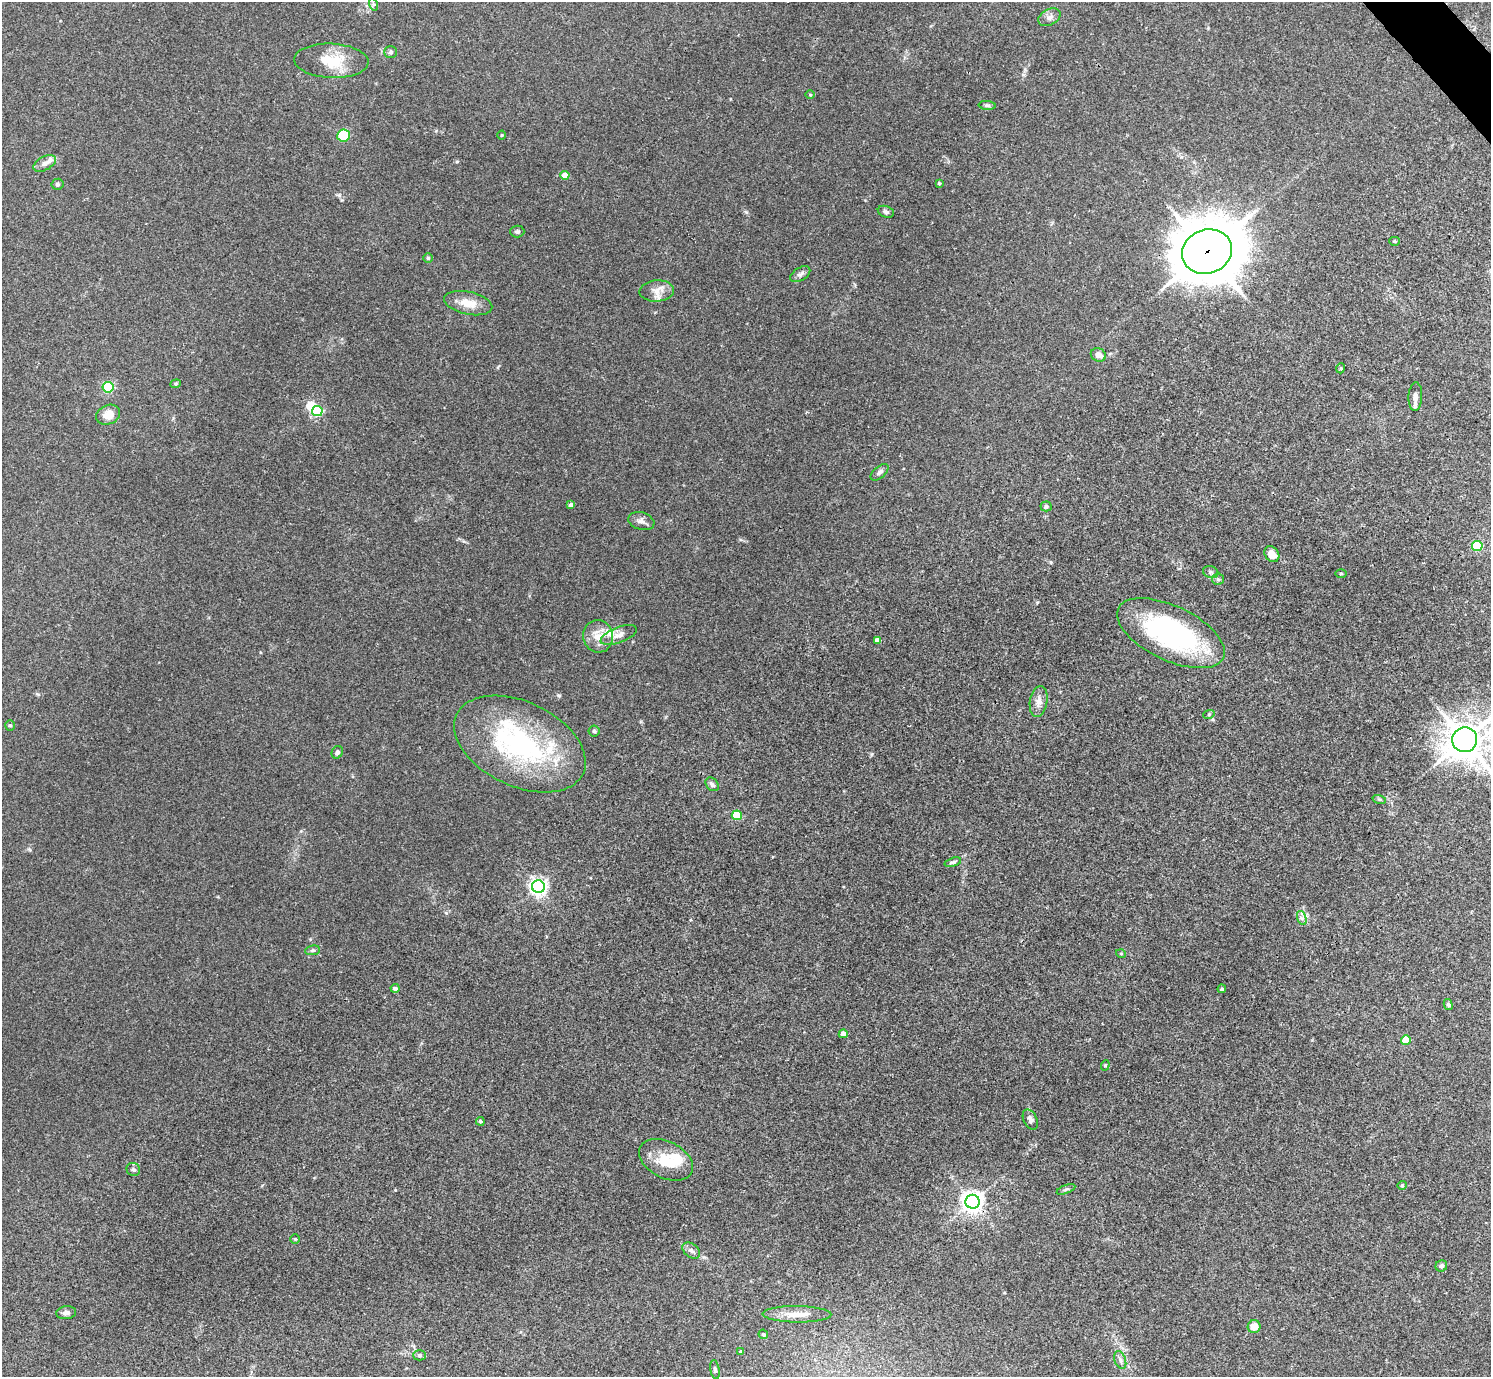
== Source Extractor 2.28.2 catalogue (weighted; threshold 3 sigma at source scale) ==
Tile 10 of 4 x 4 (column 2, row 3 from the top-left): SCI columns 1495-2983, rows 1676-3050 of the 5963 x 5961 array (HDU 1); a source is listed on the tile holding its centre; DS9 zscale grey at full resolution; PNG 1493 x 1379 px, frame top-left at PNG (2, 2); each listed source drawn as its Kron ellipse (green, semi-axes under 4 px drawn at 4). Shown black and unused: <1% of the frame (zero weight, under 3 of 4 exposures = <1% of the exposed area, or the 3 px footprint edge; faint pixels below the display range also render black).
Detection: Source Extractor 2.28.2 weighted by HDU 2 'WHT'; one run over the whole footprint, this tile lists its part. Background 0.0451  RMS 0.0048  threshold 0.0217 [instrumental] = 3 sigma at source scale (4.5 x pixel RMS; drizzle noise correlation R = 1.50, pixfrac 1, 0.05/0.05 arcsec/px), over >= 5 px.
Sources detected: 86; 3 inside a brighter object's white glare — neither listed nor drawn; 4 inside a brighter listed object's ellipse — not listed separately; the other 79 listed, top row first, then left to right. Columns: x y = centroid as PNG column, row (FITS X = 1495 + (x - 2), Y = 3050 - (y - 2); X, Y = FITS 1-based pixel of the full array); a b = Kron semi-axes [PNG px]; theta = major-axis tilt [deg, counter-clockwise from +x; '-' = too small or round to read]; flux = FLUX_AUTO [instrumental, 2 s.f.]
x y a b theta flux
373 4 6 4 -71 0.74
1049 17 12 8 28 2.3
390 52 6 5 - 0.82
331 61 37 17 -3 15
810 95 5 3 - 0.43
987 105 8 4 -6 0.88
344 135 6 6 - 16
502 135 4 4 - 0.49
45 163 12 6 28 2.5
565 175 4 4 - 7.6
939 183 3 3 - 0.61
57 184 6 5 - 1
886 212 8 5 -19 1.2
517 232 7 6 - 1
1394 241 5 4 - 0.62
1207 252 25 22 20 2300
428 258 5 5 - 0.61
800 274 11 6 31 1.7
657 291 17 10 3 4.4
468 303 24 11 -12 7.1
1098 355 8 6 -25 3
1341 368 5 3 - 0.46
176 384 5 4 - 0.61
108 387 5 5 - 47
1415 397 14 7 87 2.5
317 411 5 5 - 41
108 415 12 9 24 5.5
880 472 11 5 42 1.6
571 505 4 4 - 2.5
1046 506 5 5 - 1.1
641 521 13 8 -17 2.4
1477 546 5 5 - 36
1272 554 8 6 -51 4.8
1211 572 8 6 -20 1.2
1341 574 5 3 - 0.53
1218 579 6 5 - 1
1171 633 58 27 -25 84
619 635 19 7 21 3.5
598 636 16 15 - 7.3
877 640 4 4 - 1.9
1039 701 15 8 81 3.6
1209 714 6 3 19 0.56
10 725 5 4 - 0.75
594 731 5 5 - 0.89
1465 740 12 12 - 1000
520 744 70 42 -25 82
337 752 6 5 - 1.1
712 784 8 5 -49 1.4
1379 799 7 4 -18 0.74
737 815 5 5 - 24
953 862 8 4 17 1.1
538 887 6 6 - 180
1302 918 7 4 -71 1.2
313 950 7 5 6 0.91
1121 954 5 3 - 0.4
395 988 4 4 - 1.7
1222 989 4 4 - 0.74
1448 1004 5 4 - 0.81
843 1034 4 4 - 3.5
1406 1040 5 4 - 9.9
1105 1065 5 4 - 0.58
1030 1119 11 6 -62 1.9
480 1121 4 4 - 0.75
666 1160 29 18 -27 14
133 1169 7 6 - 1.1
1402 1185 4 4 - 0.5
1066 1189 10 4 22 0.94
972 1202 7 7 - 320
295 1239 4 4 - 0.5
691 1250 10 6 -38 1.7
1441 1266 6 5 - 1.2
66 1313 10 6 6 1.7
797 1314 34 8 -1 6.4
1254 1327 6 6 - 5.7
763 1334 5 4 - 0.8
741 1352 4 3 - 1.3
420 1355 6 5 - 0.94
1120 1360 9 5 -70 1.6
715 1369 9 4 -80 1.1
Overlapping masked pixels (flux is a lower limit): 2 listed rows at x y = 1207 252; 972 1202
Isophote crosses this tile's border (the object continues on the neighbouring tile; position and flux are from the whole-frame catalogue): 1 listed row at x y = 1465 740
Unlisted compact peaks at least as high as the median listed source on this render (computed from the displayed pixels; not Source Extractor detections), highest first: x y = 746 212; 339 195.